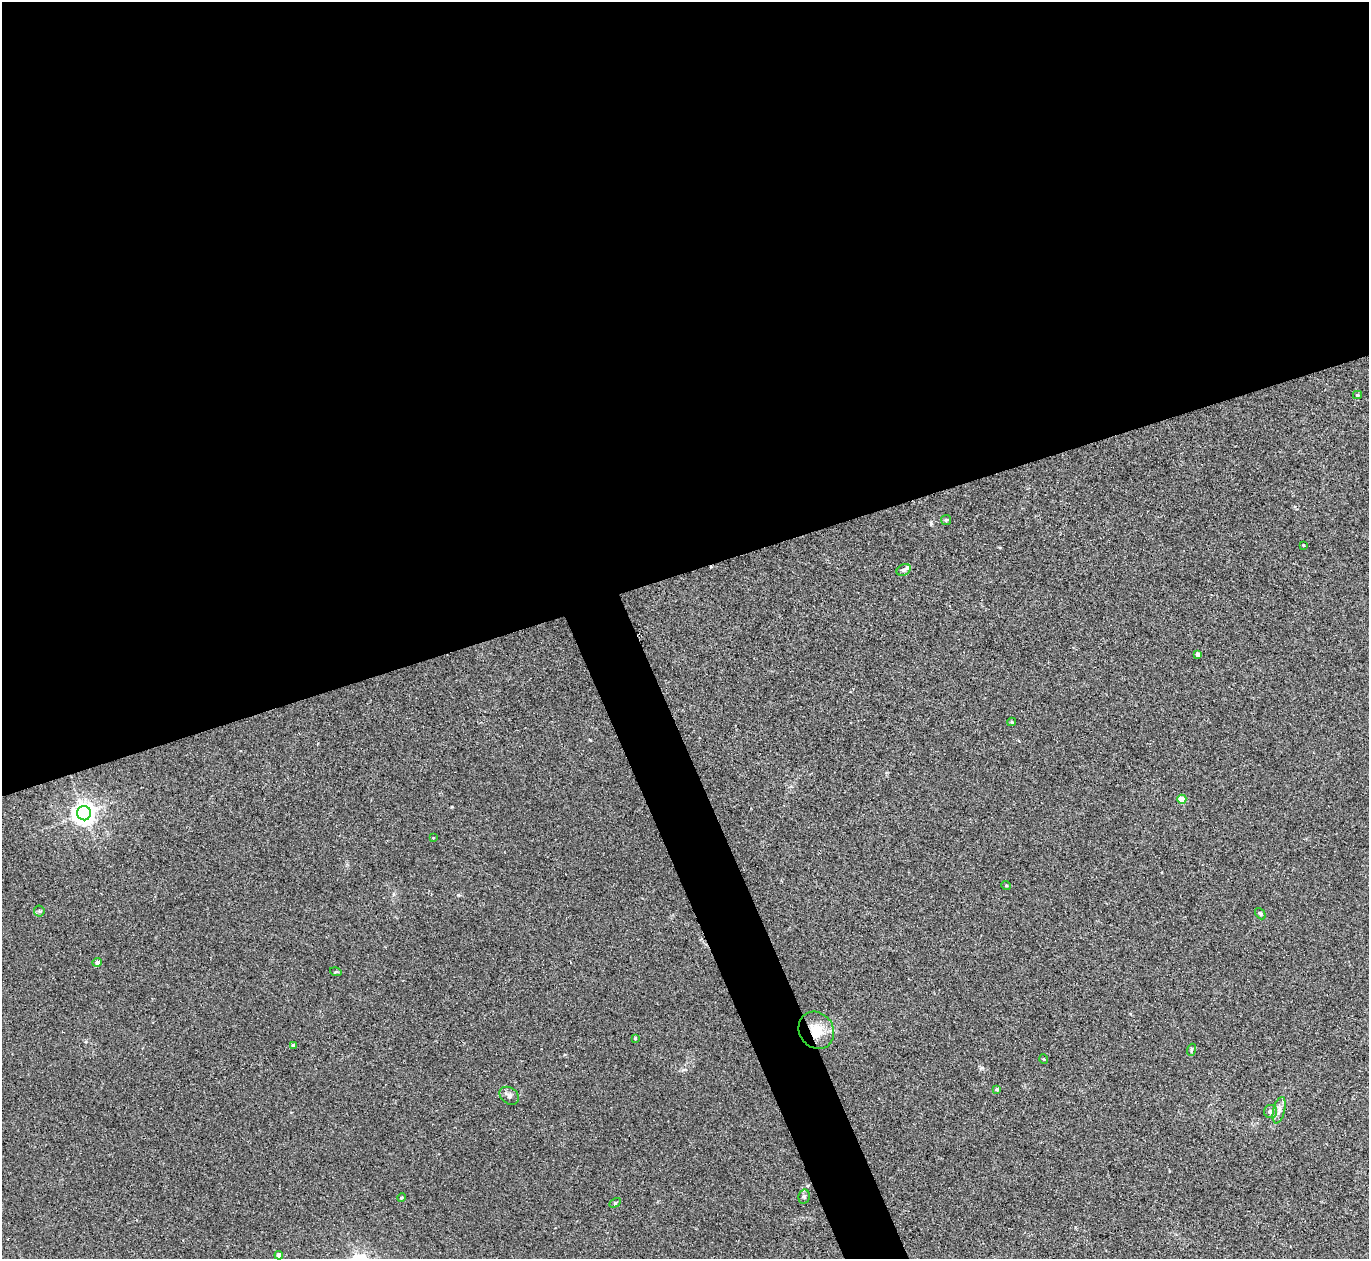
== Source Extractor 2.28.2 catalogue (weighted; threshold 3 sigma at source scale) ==
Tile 2 of 4 x 4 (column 2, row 1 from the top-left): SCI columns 1409-2775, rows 3953-5209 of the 5537 x 5514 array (HDU 1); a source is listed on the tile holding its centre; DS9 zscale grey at full resolution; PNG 1371 x 1261 px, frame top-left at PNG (2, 2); each listed source drawn as its Kron ellipse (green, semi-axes under 4 px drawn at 4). Shown black and unused: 48% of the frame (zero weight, under 2 of 3 exposures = <1% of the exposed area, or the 3 px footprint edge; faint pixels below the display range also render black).
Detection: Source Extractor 2.28.2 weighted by HDU 2 'WHT'; one run over the whole footprint, this tile lists its part. Background 0.0467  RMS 0.0074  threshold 0.0332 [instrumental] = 3 sigma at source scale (4.5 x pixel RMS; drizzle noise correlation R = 1.50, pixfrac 1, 0.05/0.05 arcsec/px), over >= 5 px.
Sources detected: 28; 1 inside a brighter listed object's ellipse — not listed separately; the other 27 listed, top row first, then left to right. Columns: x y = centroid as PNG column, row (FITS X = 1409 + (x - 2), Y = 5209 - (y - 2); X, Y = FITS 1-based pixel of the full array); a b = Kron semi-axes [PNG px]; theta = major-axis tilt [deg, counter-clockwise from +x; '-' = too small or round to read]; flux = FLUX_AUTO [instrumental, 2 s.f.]
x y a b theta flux
1357 395 4 3 - 1
946 520 5 5 - 1
1303 545 3 2 - 0.56
904 570 7 5 28 1.7
1198 654 4 4 - 3.8
1012 722 4 4 - 0.83
1182 799 4 4 - 11
84 813 7 7 - 570
433 838 3 3 - 0.59
1006 885 5 3 - 0.57
39 911 5 5 - 1.1
1260 914 6 4 -49 1.1
97 962 4 4 - 2.4
336 972 6 3 -16 0.82
816 1030 19 17 -56 16
635 1038 4 4 - 0.78
293 1045 4 3 - 1.5
1191 1050 6 4 72 0.91
1044 1059 5 3 - 0.51
997 1089 4 3 - 1.1
509 1096 10 8 -36 2.7
1279 1110 13 5 75 3.7
1271 1112 6 6 - 4.1
804 1197 7 5 77 1.5
402 1198 4 3 - 0.81
615 1203 6 4 30 1
279 1255 4 4 - 5.6
Overlapping masked pixels (flux is a lower limit): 1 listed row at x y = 816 1030
Unlisted compact peaks at least as high as the median listed source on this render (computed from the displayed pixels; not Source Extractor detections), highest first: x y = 931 523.